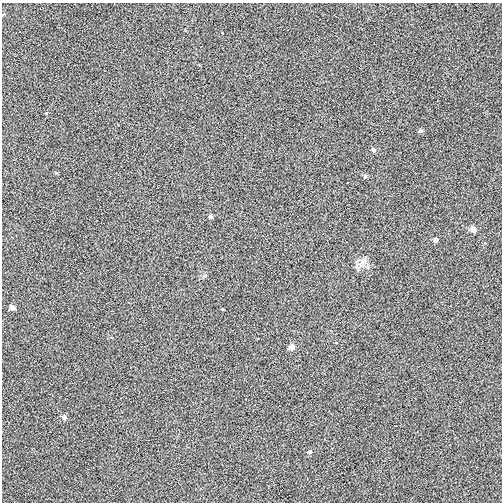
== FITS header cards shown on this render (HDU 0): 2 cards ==
NAXIS1  =                  500
NAXIS2  =                  500

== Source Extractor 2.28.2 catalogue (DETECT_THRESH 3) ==
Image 500 x 500 px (HDU 0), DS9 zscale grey, 1 PNG px = 1 image px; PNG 504 x 504 px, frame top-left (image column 1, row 500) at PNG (2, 3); no overlay
Background -2.67e-04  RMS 0.0073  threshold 0.0219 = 3 sigma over >= 5 px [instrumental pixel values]
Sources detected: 11; all 11 listed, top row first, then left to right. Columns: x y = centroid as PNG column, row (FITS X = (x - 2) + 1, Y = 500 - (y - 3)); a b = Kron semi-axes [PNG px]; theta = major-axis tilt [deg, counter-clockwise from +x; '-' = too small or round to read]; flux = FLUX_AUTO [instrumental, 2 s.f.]
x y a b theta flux
421 131 5 5 - 1.1
373 150 7 5 -21 1
365 176 5 5 - 0.83
210 217 5 5 - 1.1
473 229 6 5 - 3.3
435 240 5 4 - 1.7
362 263 18 6 62 3
12 307 5 5 - 2.3
292 347 6 6 - 3.1
64 417 6 6 - 1.4
309 452 6 4 -1 0.85